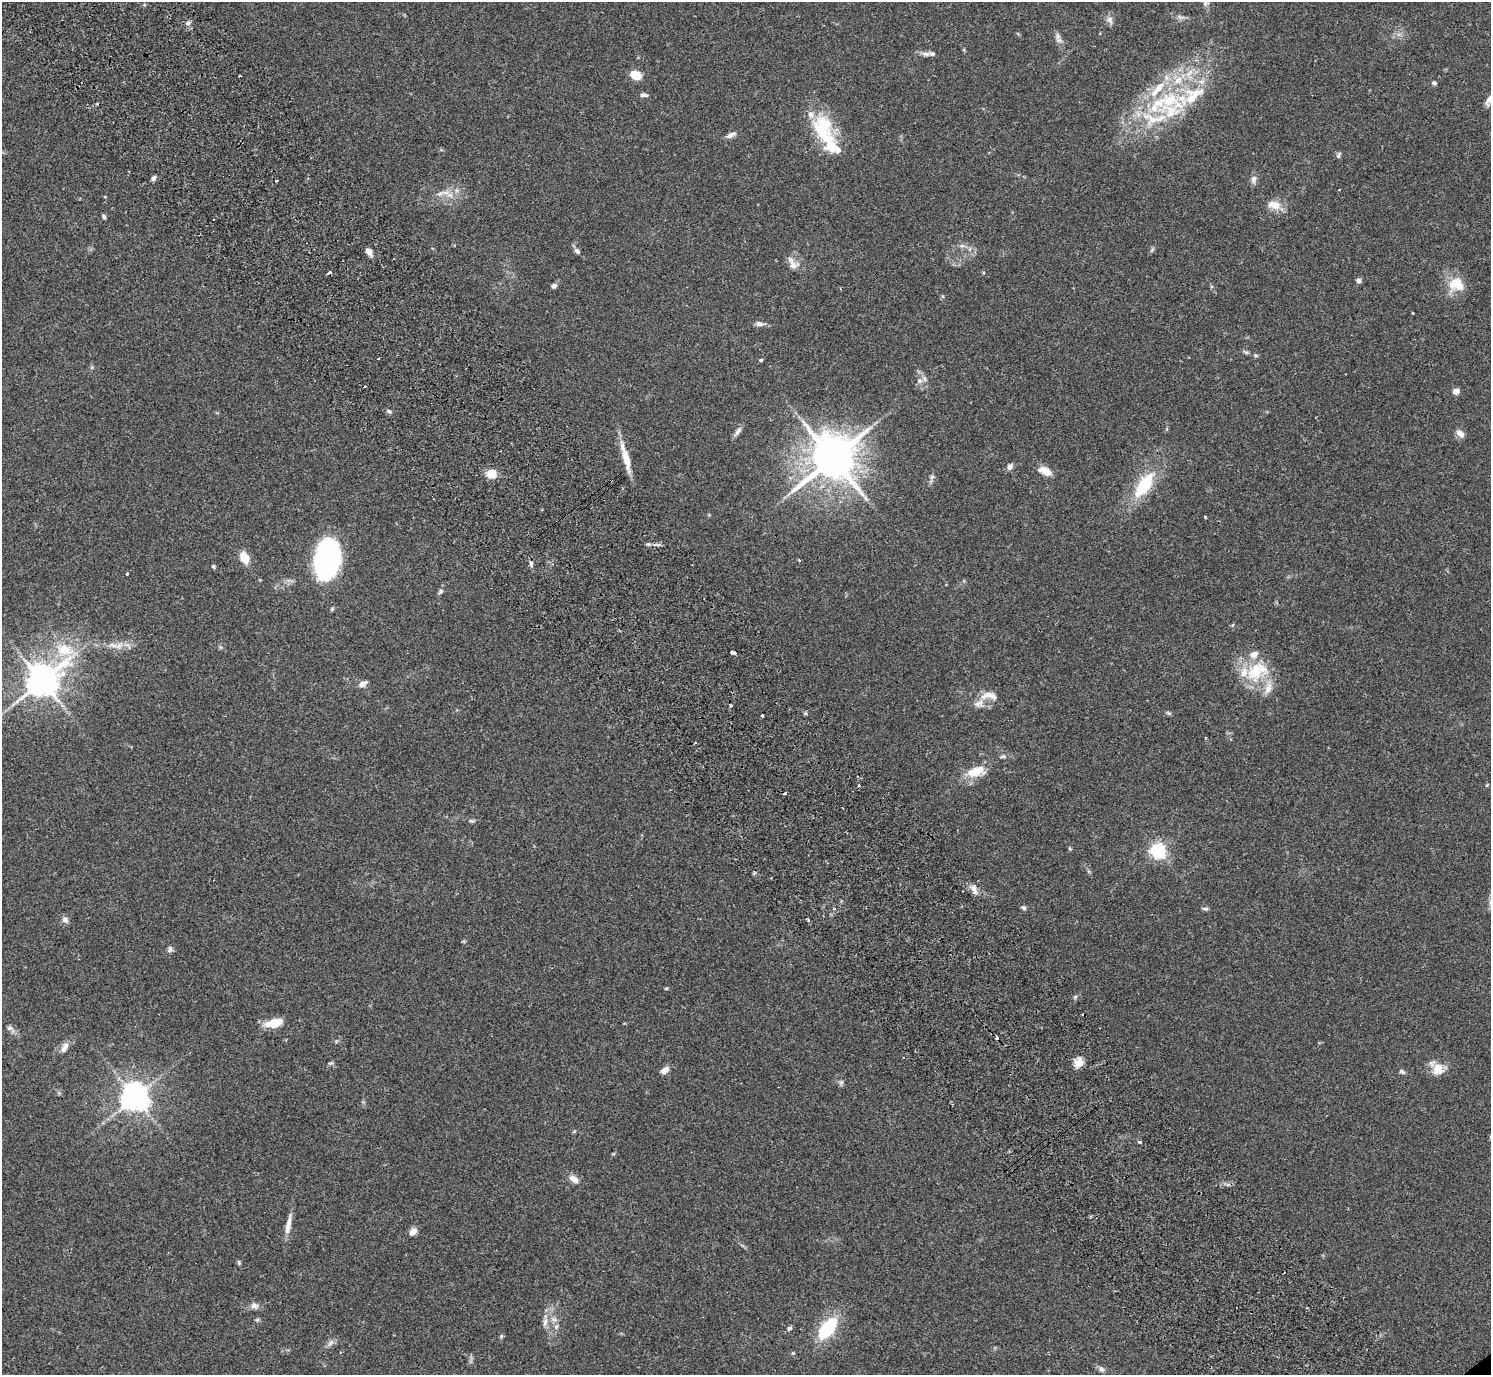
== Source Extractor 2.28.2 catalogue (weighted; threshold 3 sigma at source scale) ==
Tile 11 of 4 x 4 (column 3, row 3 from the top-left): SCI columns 3025-4513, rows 1576-2948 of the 6052 x 6035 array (HDU 1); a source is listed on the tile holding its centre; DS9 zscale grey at full resolution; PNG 1493 x 1377 px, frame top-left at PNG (2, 2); no overlay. Shown black and unused: <1% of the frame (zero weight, under 2 of 3 exposures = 3% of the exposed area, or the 3 px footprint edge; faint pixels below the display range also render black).
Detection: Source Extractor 2.28.2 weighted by HDU 2 'WHT'; one run over the whole footprint, this tile lists its part. Background 0.109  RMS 0.0066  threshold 0.0297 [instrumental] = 3 sigma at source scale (4.5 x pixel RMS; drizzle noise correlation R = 1.50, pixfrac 1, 0.05/0.05 arcsec/px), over >= 5 px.
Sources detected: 128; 8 cosmic-ray / hot-pixel residue — not listed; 16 inside a brighter listed object's ellipse — not listed separately; the other 104 listed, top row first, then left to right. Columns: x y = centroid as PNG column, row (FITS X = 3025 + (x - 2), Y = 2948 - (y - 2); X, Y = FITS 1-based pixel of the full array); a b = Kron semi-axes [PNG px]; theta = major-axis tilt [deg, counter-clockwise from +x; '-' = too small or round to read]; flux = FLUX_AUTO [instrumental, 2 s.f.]
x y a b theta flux
1205 3 12 6 82 2.2
1181 17 11 5 -15 2.2
1110 20 12 7 -72 2.8
188 23 6 5 - 1.5
1058 36 10 7 -76 2.5
932 54 9 7 2 2.3
636 75 11 8 -26 10
1434 83 6 5 - 1.4
644 95 10 5 -3 1.9
1490 99 20 7 54 5.7
1169 100 62 24 25 69
823 131 40 22 -73 37
731 135 13 6 25 3.1
1338 155 8 5 71 1.3
154 178 6 5 - 2
1254 179 10 7 73 2.8
276 181 3 3 - 1.3
445 192 15 6 5 5.1
1274 205 18 10 -18 8.1
104 217 6 4 -62 1.1
213 219 3 2 - 0.83
962 246 7 4 0 1.4
1152 250 8 3 45 1
369 251 8 5 -51 4.7
577 251 8 6 -48 2.1
793 266 13 12 - 5.3
1358 280 5 4 - 2.9
1456 284 15 13 -31 16
554 286 6 5 - 1.8
1413 313 3 2 - 0.53
759 324 11 6 -1 2.5
1256 355 6 4 -29 0.92
378 359 3 2 - 0.62
761 360 4 3 - 1.2
924 379 9 6 -62 2.2
1456 391 5 4 - 8.6
389 412 6 4 -47 1.3
738 431 13 6 55 2.5
1460 434 11 7 -46 4
833 458 14 12 42 2800
626 459 37 8 -75 12
1010 467 9 6 59 2.3
1045 471 15 8 -25 7.3
491 473 12 10 19 7.2
932 477 6 5 - 1.4
1144 485 30 14 56 30
866 498 7 5 -59 1.6
1205 517 3 3 - 0.69
648 544 7 4 -1 1.2
244 558 10 7 -59 13
327 560 38 22 80 110
531 563 7 5 80 1.5
213 566 5 5 - 0.9
127 574 4 3 - 2.1
440 592 9 6 40 1.5
332 609 5 4 - 0.85
119 645 14 6 41 3.8
64 650 27 17 -8 22
733 652 4 3 - 6.3
1257 671 34 23 33 27
42 681 11 9 38 1200
362 684 12 6 25 2.9
990 695 20 9 -12 6.3
979 703 16 11 11 5.8
730 705 3 3 - 2.1
1168 713 7 4 -25 1
805 714 6 3 19 0.82
1003 756 8 5 1 1.4
976 771 27 14 15 13
1487 785 5 3 - 0.59
472 821 11 3 -3 1.2
1069 848 6 3 -71 0.73
1158 851 6 6 - 200
974 889 15 6 -73 3.5
1024 908 7 5 -33 1.2
1205 909 8 4 -5 1.3
65 920 9 7 -48 2.6
170 949 9 6 82 1.7
666 988 5 3 - 0.63
274 1023 20 9 14 11
9 1028 8 6 12 1.6
66 1046 10 8 47 3.2
1079 1062 13 10 53 5.5
330 1063 7 4 17 0.99
1438 1069 16 14 85 8.3
664 1070 11 6 40 3.9
1402 1072 8 5 -24 1.6
841 1082 7 5 68 1.4
135 1097 8 8 - 840
1139 1142 4 3 - 1.1
574 1179 13 7 -34 4.5
288 1225 28 6 79 6.2
412 1232 7 6 - 5.4
239 1262 6 5 - 0.92
254 1306 11 8 -25 2.9
257 1320 6 4 19 0.88
545 1322 11 6 74 2.9
556 1327 8 6 75 2.2
789 1328 6 5 - 1.4
827 1328 26 13 52 34
501 1336 6 5 - 0.91
330 1343 10 6 49 2.4
793 1353 4 4 - 0.67
1101 1369 9 6 -53 1.9
Isophote crosses this tile's border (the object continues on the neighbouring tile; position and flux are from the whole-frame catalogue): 2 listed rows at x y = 1205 3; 1490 99